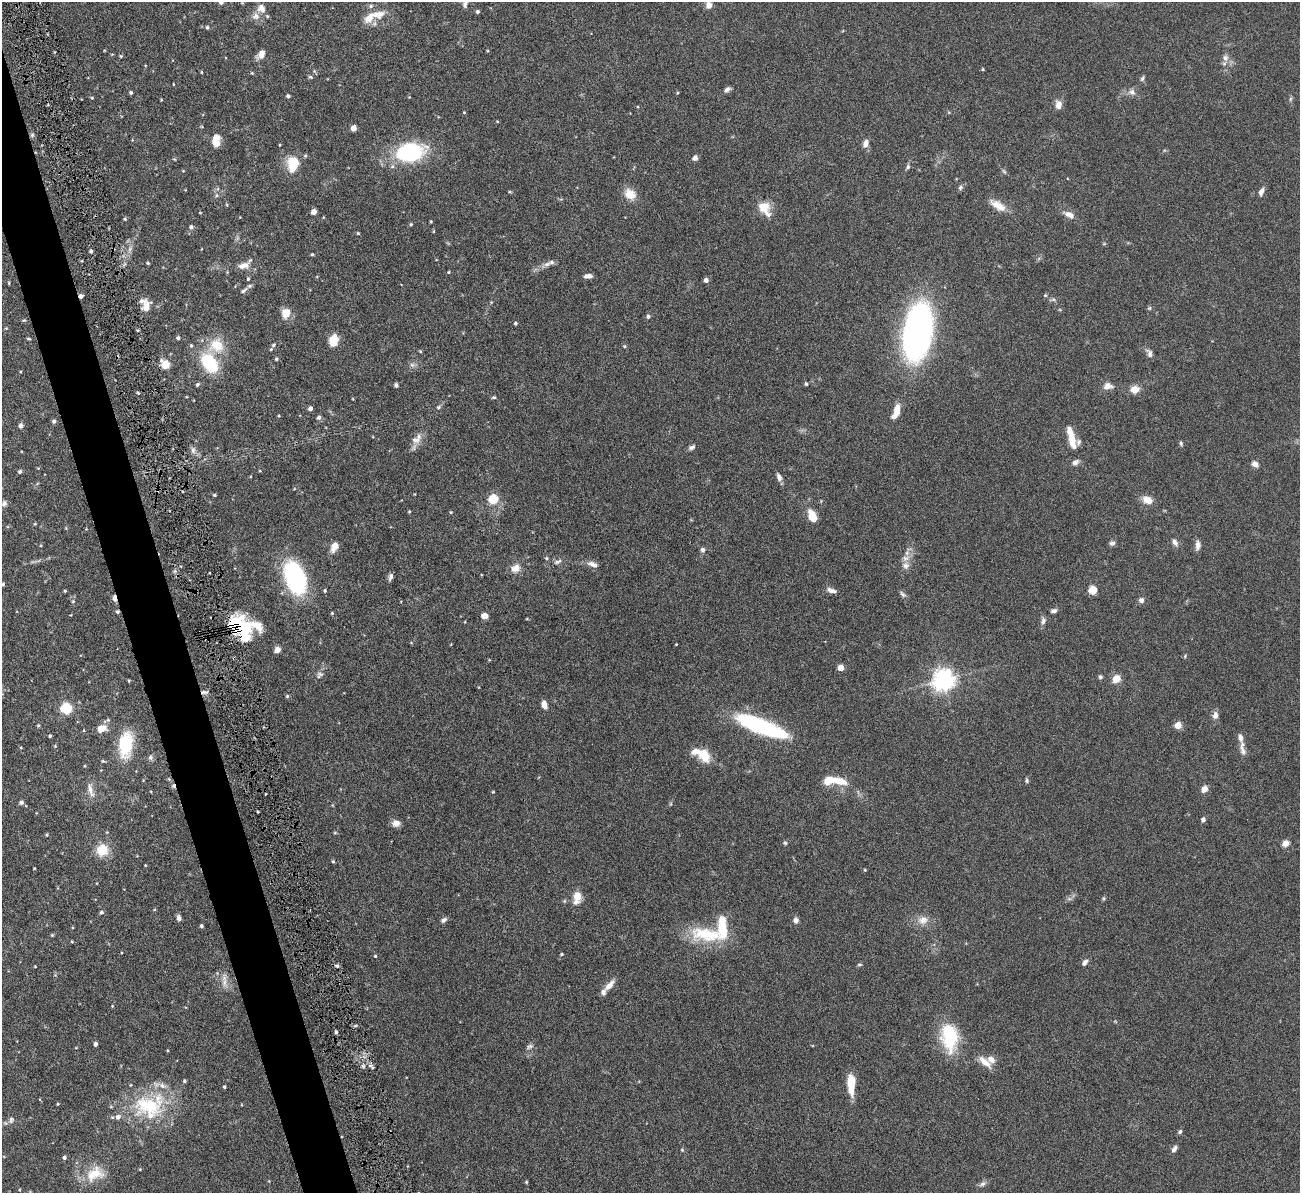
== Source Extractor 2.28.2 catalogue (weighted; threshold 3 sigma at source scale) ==
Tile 11 of 4 x 4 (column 3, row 3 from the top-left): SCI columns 2599-3896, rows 1466-2656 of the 5251 x 5196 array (HDU 1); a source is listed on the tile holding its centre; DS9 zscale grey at full resolution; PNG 1302 x 1195 px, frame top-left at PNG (2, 2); no overlay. Shown black and unused: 4% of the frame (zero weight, under 5 of 9 exposures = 3% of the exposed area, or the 3 px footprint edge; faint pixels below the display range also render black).
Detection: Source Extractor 2.28.2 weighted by HDU 2 'WHT'; one run over the whole footprint, this tile lists its part. Background 0.12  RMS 0.0038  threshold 0.0155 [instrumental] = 3 sigma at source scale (4.09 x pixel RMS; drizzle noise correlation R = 1.36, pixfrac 0.8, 0.05/0.05 arcsec/px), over >= 5 px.
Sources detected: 254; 1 too faint to see at this stretch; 2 inside a brighter object's white glare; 2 cosmic-ray / hot-pixel residue — not listed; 18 inside a brighter listed object's ellipse — not listed separately; the other 231 listed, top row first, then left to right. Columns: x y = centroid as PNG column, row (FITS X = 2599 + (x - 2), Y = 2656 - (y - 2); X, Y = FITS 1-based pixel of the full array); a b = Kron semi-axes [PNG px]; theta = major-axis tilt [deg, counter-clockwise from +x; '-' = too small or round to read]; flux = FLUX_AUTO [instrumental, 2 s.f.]
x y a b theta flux
221 2 5 4 - 0.88
465 3 11 6 79 1.2
709 5 9 7 87 2
261 8 13 11 -49 2.8
477 12 4 4 - 0.61
376 14 22 9 2 5
207 27 5 4 - 0.5
261 54 11 7 55 2.4
121 56 5 4 - 0.37
1225 58 10 9 - 1.8
983 69 4 3 - 0.37
201 72 5 3 - 0.31
252 73 4 4 - 0.36
310 77 6 4 -21 0.48
1142 78 8 5 71 0.68
173 84 3 2 - 0.22
727 89 8 5 41 1.1
1132 92 10 8 -23 1.7
131 93 4 4 - 0.56
677 93 5 3 - 0.32
288 96 4 3 - 0.66
92 98 4 4 - 0.34
1290 99 6 4 71 0.51
161 100 4 3 - 0.27
1058 105 9 7 -89 2.7
464 112 3 3 - 0.26
497 121 5 3 - 0.28
353 128 5 4 - 3.7
32 135 6 6 - 0.64
216 140 14 8 87 4.3
866 143 9 6 72 2.1
409 152 29 18 13 32
695 158 6 5 - 1.3
293 164 19 13 78 8.1
908 167 7 5 68 0.73
1004 171 7 4 -45 0.55
960 187 7 6 - 0.75
510 192 5 3 - 0.34
1261 192 8 5 67 1.7
630 194 14 11 -41 5
216 195 6 4 90 0.61
227 205 5 3 - 0.31
998 205 23 9 -32 4.3
764 208 19 12 -55 5.5
314 212 4 4 - 2.6
200 213 4 2 - 0.23
1069 214 13 7 -24 2.5
125 219 5 4 - 0.43
431 221 3 2 - 0.32
411 224 4 3 - 0.43
191 227 6 5 - 0.95
358 233 4 3 - 0.33
130 249 11 6 66 1.5
91 251 4 3 - 0.68
312 254 4 3 - 0.39
148 263 5 3 - 0.43
547 264 12 6 29 1.6
244 265 17 8 16 2.9
449 272 4 3 - 0.29
588 276 9 5 7 1.5
248 279 5 4 - 0.51
706 280 5 5 - 1.1
9 283 5 3 - 0.3
243 291 13 5 36 1.1
1045 295 4 4 - 0.37
81 296 5 4 - 1.2
146 307 13 8 69 3.6
1149 308 5 5 - 0.47
286 313 12 10 85 3.8
648 316 6 5 - 0.69
24 320 6 3 17 0.34
515 323 4 4 - 0.56
6 328 5 4 - 0.34
917 332 55 26 81 100
178 338 5 4 - 0.59
28 339 6 3 -8 0.42
333 340 9 7 80 7.9
191 345 5 4 - 0.42
217 345 19 17 -25 8.8
273 345 6 4 31 0.53
624 346 5 4 - 0.4
420 351 4 4 - 0.34
1149 353 12 7 -64 1.3
276 359 4 4 - 0.49
209 363 26 16 -55 17
165 364 5 5 - 15
198 384 5 4 - 0.65
806 384 5 4 - 0.46
396 385 5 4 - 0.72
1108 386 13 9 5 2.2
1135 389 7 6 - 4.6
138 393 4 3 - 0.41
494 397 6 4 15 0.46
353 399 4 3 - 0.26
439 407 5 5 - 0.52
310 408 4 4 - 1.1
897 409 13 7 78 4
319 417 5 5 - 0.97
54 421 5 4 - 0.89
21 426 5 5 - 1.4
416 439 18 10 40 3.1
1072 439 20 7 -79 6.3
1181 443 7 4 -64 0.55
692 447 9 5 30 0.98
193 450 11 6 -90 1.4
1075 462 9 6 30 1.3
1255 464 8 6 -38 1.8
20 472 4 4 - 0.58
779 477 10 6 -68 1.4
214 495 4 3 - 0.44
493 499 5 5 - 18
1147 500 13 9 -27 3.4
4 503 8 6 67 0.96
409 512 4 3 - 0.34
451 512 4 4 - 0.35
812 516 10 6 -66 7.6
35 524 4 4 - 0.32
1175 542 10 6 -59 1.3
1112 543 9 6 2 0.84
1198 545 13 6 85 1.6
335 546 11 7 62 3.3
703 550 6 5 - 1
907 553 7 6 - 1.2
546 558 5 3 - 0.4
558 562 13 5 25 1.2
592 564 14 7 -22 2
906 565 11 10 - 2.3
515 568 12 9 27 2.8
390 577 9 5 78 1.1
295 578 36 19 -72 39
3 584 5 4 - 0.37
831 590 12 5 -14 1.7
1093 590 8 8 - 3.7
65 591 3 3 - 0.39
325 591 4 4 - 0.47
903 594 10 5 -46 0.9
114 598 7 4 -76 1.6
1141 600 6 6 - 1.3
73 601 4 4 - 0.39
1054 611 8 5 12 0.95
484 616 6 5 - 3.3
1043 621 10 7 84 1.2
237 626 23 16 -69 15
257 626 47 13 -30 7.7
676 644 3 2 - 0.25
277 650 6 5 - 2.2
1185 656 5 3 - 0.36
841 668 4 4 - 5.7
319 675 11 8 52 1.3
1100 677 6 5 - 0.67
1116 679 8 7 - 3.5
943 680 7 7 - 250
129 681 4 3 - 0.33
204 692 11 5 1 1
287 696 4 4 - 0.47
544 705 9 5 -73 2.5
66 709 5 5 - 35
1215 715 11 7 83 1.7
38 725 4 4 - 0.35
1178 725 5 4 - 6.4
761 727 48 12 -21 50
101 729 7 6 - 5.3
50 736 3 3 - 0.49
125 745 30 15 82 16
55 746 4 4 - 0.32
1242 749 22 7 -81 2.2
704 755 20 13 -52 5.9
150 757 8 7 - 1
103 761 5 4 - 0.4
84 766 5 3 - 0.3
828 781 10 7 22 6.5
839 781 18 7 -13 6.2
1027 781 6 5 - 0.57
173 786 6 5 - 1
1204 789 6 5 - 3
90 790 21 7 -74 2.6
493 792 3 3 - 0.28
21 802 6 5 - 0.84
670 804 6 3 70 0.38
1203 819 5 4 - 1
396 823 9 8 - 1.9
335 833 5 3 - 0.37
47 835 5 3 - 0.34
785 843 5 4 - 0.46
1285 843 7 6 - 2.4
102 850 13 12 - 7.6
333 861 4 3 - 0.41
145 865 3 3 - 0.27
34 868 3 2 - 0.25
865 870 4 4 - 0.32
577 897 12 7 81 5.2
1104 898 6 4 72 0.44
1069 899 7 4 18 0.75
154 910 4 3 - 0.29
101 912 5 5 - 0.68
179 918 7 5 -75 1.2
444 920 9 5 32 1
796 920 6 5 - 1.5
923 920 15 12 16 3.4
201 926 4 4 - 0.67
707 934 48 19 -6 17
52 935 6 4 45 0.39
72 942 5 3 - 0.32
561 954 4 4 - 0.48
375 956 4 4 - 0.35
1085 963 9 6 53 1.2
859 965 6 4 5 0.46
337 966 6 4 -30 0.66
35 967 4 2 - 0.25
224 982 15 7 -76 2.5
609 985 18 7 47 2.8
336 1032 4 4 - 0.6
949 1034 37 21 -75 18
95 1044 4 4 - 0.98
530 1046 10 6 29 0.99
985 1062 20 8 -41 3.6
372 1067 12 4 -41 0.95
184 1081 4 4 - 0.49
851 1084 21 7 -88 8.1
224 1087 4 3 - 0.47
58 1104 3 3 - 0.32
148 1107 45 32 -20 26
11 1120 10 7 62 1.2
1180 1132 6 5 - 0.65
1174 1149 9 5 57 1.2
682 1150 4 4 - 0.37
64 1157 5 4 - 0.75
140 1169 4 4 - 0.27
95 1174 28 18 26 8.5
526 1182 4 4 - 0.34
982 1184 10 6 34 1.1
Overlapping masked pixels (flux is a lower limit): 6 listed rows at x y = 81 296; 114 598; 237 626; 257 626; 204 692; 173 786
Isophote crosses this tile's border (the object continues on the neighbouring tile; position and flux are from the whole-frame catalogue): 4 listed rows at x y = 221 2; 465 3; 709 5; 261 8